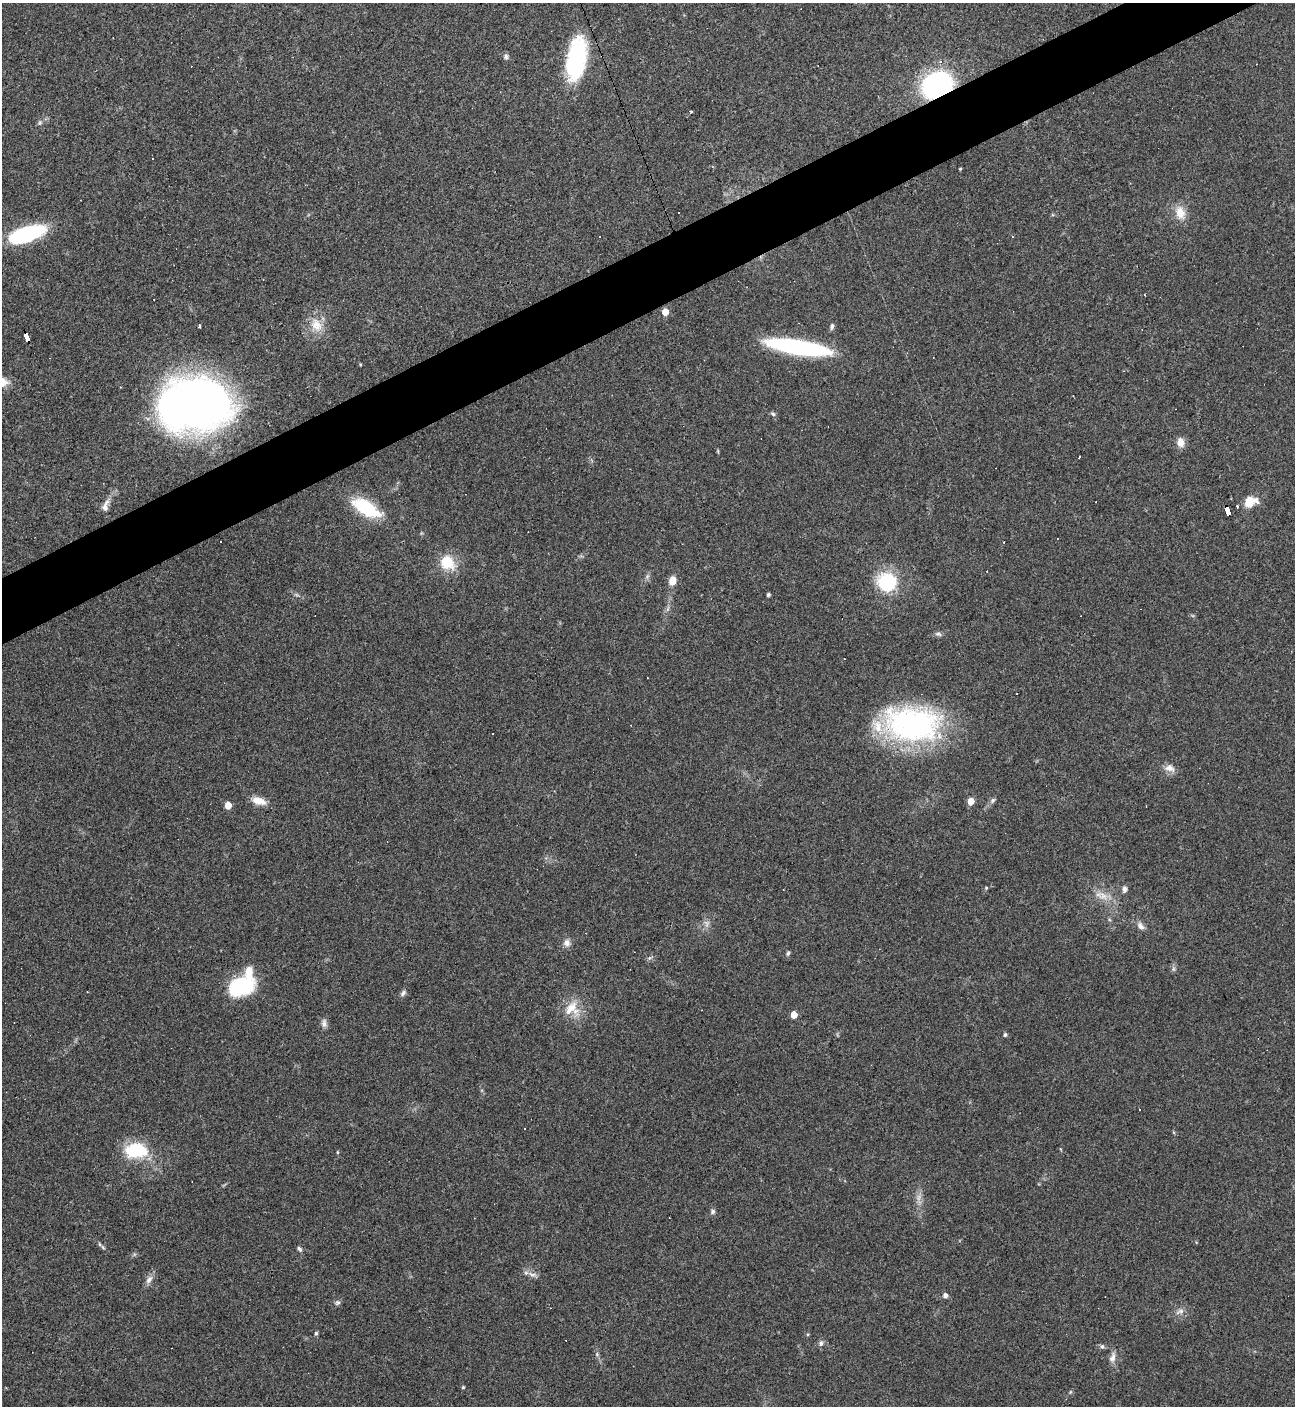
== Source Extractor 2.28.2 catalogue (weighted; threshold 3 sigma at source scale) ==
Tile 10 of 4 x 4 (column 2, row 3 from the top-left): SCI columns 1575-2867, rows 1405-2808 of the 5603 x 5615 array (HDU 1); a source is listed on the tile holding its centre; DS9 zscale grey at full resolution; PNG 1297 x 1408 px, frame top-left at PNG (2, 3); no overlay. Shown black and unused: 4% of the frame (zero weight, under 3 of 4 exposures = <1% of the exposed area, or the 3 px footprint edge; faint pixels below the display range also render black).
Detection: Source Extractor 2.28.2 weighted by HDU 2 'WHT'; one run over the whole footprint, this tile lists its part. Background 0.0486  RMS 0.0051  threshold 0.0231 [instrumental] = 3 sigma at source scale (4.5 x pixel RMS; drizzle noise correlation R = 1.50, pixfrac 1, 0.05/0.05 arcsec/px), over >= 5 px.
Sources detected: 88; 2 too faint to see at this stretch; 14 cosmic-ray / hot-pixel residue — not listed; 3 inside a brighter listed object's ellipse — not listed separately; the other 69 listed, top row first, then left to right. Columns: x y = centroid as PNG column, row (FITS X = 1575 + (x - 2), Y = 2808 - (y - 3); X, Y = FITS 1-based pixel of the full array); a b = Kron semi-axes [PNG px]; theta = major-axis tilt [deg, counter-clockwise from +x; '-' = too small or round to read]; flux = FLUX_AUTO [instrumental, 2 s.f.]
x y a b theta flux
506 57 7 7 - 1.4
576 59 41 17 80 64
937 85 30 23 27 82
691 111 3 2 - 0.77
40 123 7 6 - 1.1
152 159 3 2 - 0.59
960 169 3 3 - 0.51
1180 213 20 12 -74 7.6
26 234 37 14 18 52
665 312 5 4 - 8.8
316 325 21 15 -59 9.3
199 326 3 3 - 1.6
832 326 9 5 78 1.3
26 337 8 4 -69 81
799 347 60 12 -9 80
360 364 5 3 - 0.43
195 404 50 35 -10 620
773 414 7 5 -29 1.1
1180 442 9 7 -77 5.4
1250 502 16 11 22 8.2
105 507 11 9 -89 3
366 508 29 13 -30 31
1228 510 8 4 -69 230
1057 539 3 2 - 0.4
447 562 18 15 -40 14
672 581 9 7 78 6
887 582 13 12 - 46
768 595 4 3 - 1.2
668 609 9 3 69 1.1
938 634 9 6 -18 1.4
912 724 65 38 -3 110
1170 768 15 10 -19 3.8
992 800 8 6 42 1.3
259 801 18 9 -18 6
971 801 5 5 - 7.9
228 805 5 5 - 9.6
986 888 4 4 - 0.62
1125 889 8 6 76 1.8
1103 896 16 11 -31 6.3
1140 926 12 8 -52 2.7
567 943 10 8 -68 2.8
788 953 7 5 78 0.92
649 958 7 4 71 0.92
1173 969 7 4 -90 1.1
241 986 28 18 21 39
87 992 3 2 - 0.31
403 993 10 6 48 1.6
572 1009 22 21 - 12
794 1015 5 4 - 7.6
324 1023 12 7 -87 2.2
1005 1035 4 4 - 1.2
1139 1109 3 2 - 0.31
136 1150 27 17 -1 26
337 1152 5 3 - 0.49
713 1212 7 6 - 1.2
103 1247 10 4 -53 1.2
299 1249 8 4 -52 1.1
532 1274 14 6 -12 2.5
149 1279 13 7 56 2.8
945 1295 5 5 - 2.2
337 1303 8 7 - 1.2
1180 1311 13 7 19 2.7
316 1333 5 4 - 0.83
821 1343 8 6 68 1.5
1102 1346 7 6 - 1.1
597 1354 5 5 - 0.81
1113 1357 15 8 78 3.1
463 1387 4 4 - 0.59
1070 1392 6 4 72 0.61
Overlapping masked pixels (flux is a lower limit): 3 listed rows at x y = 937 85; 26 337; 1228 510